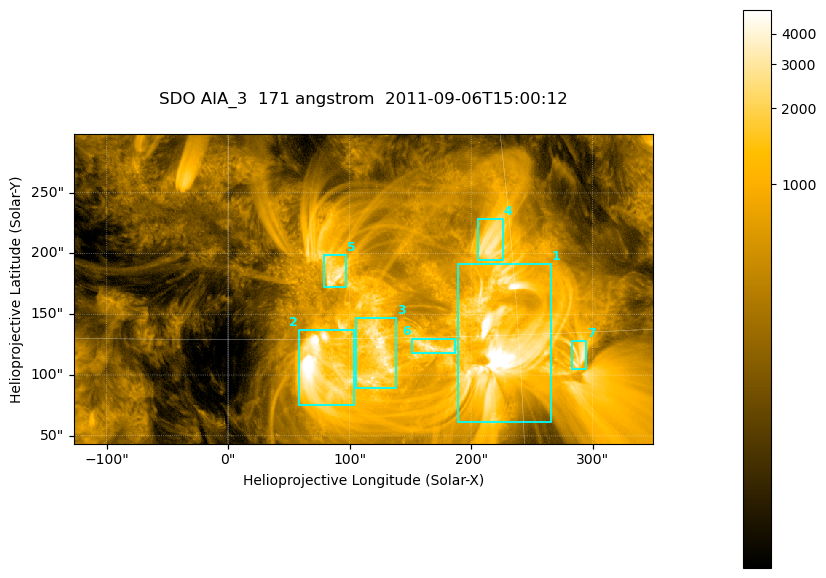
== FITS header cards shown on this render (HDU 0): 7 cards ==
TELESCOP= 'SDO     '           /
INSTRUME= 'AIA_3   '           /
WAVELNTH=                  171 /
WAVEUNIT= 'angstrom'           /
DATE-OBS= '2011-09-06T15:00:12.34' /
CTYPE1  = 'HPLN-TAN'           /
CTYPE2  = 'HPLT-TAN'           /

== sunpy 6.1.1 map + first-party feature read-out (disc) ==
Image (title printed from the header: SDO AIA_3  171 angstrom  2011-09-06T15:00:12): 795 x 425 px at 0.599 arcsec/px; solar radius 952 arcsec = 1588 px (partial field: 4.3% of the solar disc is inside the frame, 100% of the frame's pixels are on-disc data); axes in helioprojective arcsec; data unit not stated in the header (colour bar unlabelled)
Pointing: header CRPIX1/2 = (2050.96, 2049.84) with CRVAL1/2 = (0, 0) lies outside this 795 x 425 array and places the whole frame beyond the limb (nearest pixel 1.29 R_sun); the SolarSoft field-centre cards XCEN/YCEN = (111.1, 170.8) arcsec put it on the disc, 1683 arcsec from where CRPIX/CRVAL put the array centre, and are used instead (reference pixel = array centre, CRVAL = XCEN/YCEN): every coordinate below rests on XCEN/YCEN
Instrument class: DISC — disc imager (sunpy class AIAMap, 171 A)
Bright regions (active regions / flare kernels): reference = the on-disc median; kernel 7 px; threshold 5 sigma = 1668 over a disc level ~359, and >= 1.15x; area >= 337 px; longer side >= 5 px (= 3 arcsec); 7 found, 7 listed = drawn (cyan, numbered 1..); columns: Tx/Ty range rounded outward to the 2 arcsec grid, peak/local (2 s.f.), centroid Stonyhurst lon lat
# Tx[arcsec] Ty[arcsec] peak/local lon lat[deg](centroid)
1 188..266 60..192 20 +14 +14
2 58..104 74..138 19 +5 +13
3 104..138 88..148 11 +8 +14
4 204..226 194..230 8.9 +14 +20
5 78..98 172..200 9.5 +6 +18
6 150..188 118..130 9.3 +10 +14
7 282..296 104..128 9 +18 +14